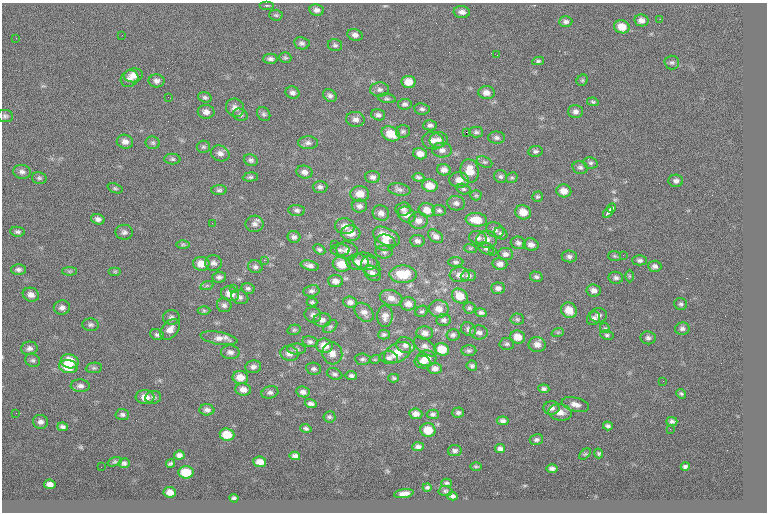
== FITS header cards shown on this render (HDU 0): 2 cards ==
NAXIS1  =                  765
NAXIS2  =                  510

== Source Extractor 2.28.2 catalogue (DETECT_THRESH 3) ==
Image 765 x 510 px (HDU 0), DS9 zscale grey, 1 PNG px = 1 image px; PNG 769 x 514 px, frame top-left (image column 1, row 510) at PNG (2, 3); each listed source drawn as its Kron ellipse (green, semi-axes under 4 px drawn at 4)
Background 0.0924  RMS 7.8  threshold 23.5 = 3 sigma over >= 5 px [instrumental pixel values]
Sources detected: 287; all 287 listed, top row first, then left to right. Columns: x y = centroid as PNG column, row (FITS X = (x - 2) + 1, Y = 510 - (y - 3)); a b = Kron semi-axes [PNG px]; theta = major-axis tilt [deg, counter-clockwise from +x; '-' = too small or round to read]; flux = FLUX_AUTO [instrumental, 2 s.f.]
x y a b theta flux
267 5 7 3 0 640
316 10 7 6 - 2100
462 12 8 6 -6 2200
276 15 7 5 -3 830
660 19 3 2 - 630
641 20 7 6 - 2400
566 22 6 5 - 1400
622 27 8 6 -16 6800
122 35 3 2 - 410
355 35 8 6 -19 2100
16 38 3 2 - 1200
302 43 8 6 -9 1500
335 45 7 6 - 1200
497 55 2 2 - 220
285 58 6 5 - 860
270 59 7 5 0 1600
538 61 6 4 9 920
672 62 7 7 - 1300
133 75 9 7 9 3900
130 79 9 8 - 2700
582 80 6 5 - 740
156 81 8 6 0 1900
408 82 7 6 - 5900
380 90 9 7 3 1800
292 93 7 6 - 1700
486 93 8 6 -4 3100
330 96 7 6 - 1700
168 97 2 2 - 490
205 97 7 5 -18 1100
387 98 9 4 -9 1000
593 102 6 4 -11 760
405 104 7 5 7 1300
235 108 9 8 - 3000
422 109 7 5 -8 1200
575 111 7 6 - 1900
206 112 8 7 - 2600
264 114 7 6 - 1200
240 115 7 6 - 1200
378 115 7 5 -15 1500
5 116 8 6 -7 1200
355 119 9 7 -8 2400
430 125 7 5 2 1400
403 131 7 6 - 1300
466 132 2 2 - 4100
476 132 7 5 -2 1200
391 134 9 7 -25 8400
497 138 8 6 -2 1600
439 140 9 7 11 2400
433 141 10 8 -10 3200
125 142 8 7 - 2800
153 143 7 6 - 1000
308 143 10 6 0 1800
203 147 7 6 - 1000
442 150 10 7 -5 2300
535 151 7 5 9 1300
220 153 9 7 -25 2400
420 154 7 5 -13 3600
172 159 8 5 -2 1100
251 160 7 5 -21 1400
484 162 8 5 -25 1200
591 163 7 5 -12 1100
580 167 8 6 -12 1300
444 170 7 5 -13 2300
470 171 11 9 -80 7600
22 172 9 7 -7 1800
304 172 8 6 -15 2300
501 176 7 6 - 1300
250 177 7 4 6 1000
373 177 7 6 - 1800
418 177 6 4 -7 1100
39 178 7 6 - 1000
512 178 6 5 - 830
459 180 9 7 -7 3900
676 181 7 6 - 1700
430 186 8 6 -13 6200
320 187 7 6 - 1500
115 188 8 4 -20 820
399 189 11 6 -10 1700
463 189 7 5 -16 1100
219 190 8 5 1 1200
564 191 7 6 - 4800
360 194 9 7 1 6100
476 195 5 5 - 760
537 197 5 5 - 850
456 203 9 7 -12 1900
359 206 8 6 -10 1800
612 208 5 3 - 2400
403 209 7 6 - 1600
297 210 8 5 -6 1400
427 210 8 7 - 4600
439 210 7 5 -2 1100
523 212 8 7 - 6000
608 212 6 3 55 3200
381 213 8 7 - 2500
406 215 9 7 -33 3600
98 219 7 5 -18 2100
476 220 11 6 -6 7900
418 221 9 8 - 3100
212 223 2 2 - 1200
255 224 9 8 - 2100
345 226 10 8 -10 3600
495 230 9 7 -29 2100
17 232 7 5 -6 1100
124 232 9 7 -2 1700
351 233 10 8 -4 5500
501 233 7 5 -27 1000
386 236 14 8 -25 7800
435 236 8 5 -40 2000
294 237 6 6 - 1600
478 238 9 6 -19 1900
487 239 10 8 3 3100
417 241 7 6 - 1700
385 243 10 8 -6 4400
518 243 7 6 - 1600
183 244 6 4 0 780
334 244 2 2 - 950
531 245 7 6 - 2400
470 248 6 4 -17 660
486 248 8 5 -24 1300
319 249 6 4 -30 1000
340 250 9 5 -2 1600
347 251 11 9 -22 2900
384 252 8 6 -1 1400
492 252 2 2 - 1900
505 254 7 6 - 1900
623 255 2 2 - 1000
569 256 7 6 - 1600
614 256 6 5 - 790
264 260 2 2 - 6300
640 260 7 5 0 1300
365 261 13 8 -13 3000
358 262 11 8 -1 3500
456 262 7 5 -1 1100
213 263 8 8 - 2000
201 264 8 7 - 5800
342 264 9 7 -12 8600
500 264 7 6 - 2400
310 266 9 4 -14 2100
655 266 6 5 - 1700
255 267 7 6 - 1400
371 267 11 8 -53 2700
18 269 7 5 0 1400
69 271 7 4 0 760
115 271 6 4 0 660
372 273 9 6 -38 2500
403 274 13 8 0 13000
460 275 10 7 -2 3400
468 276 8 5 5 1600
629 276 6 4 -90 690
219 277 6 5 - 1600
536 277 6 5 - 1100
616 278 7 6 - 1400
335 281 7 6 - 2400
207 285 7 4 19 910
234 288 3 3 - 360
248 288 7 5 -14 1100
498 288 7 5 -3 1800
594 290 7 6 - 2500
311 291 8 6 10 1500
230 294 9 7 -18 5500
31 295 8 6 -19 2600
460 296 8 6 -37 6900
240 297 9 7 -23 1700
391 298 11 7 -18 3500
312 302 5 3 - 830
350 302 7 5 -6 1900
408 304 8 6 0 3400
681 304 6 6 - 1000
224 305 7 7 - 1600
62 308 8 7 - 2100
469 308 6 5 - 960
439 309 10 8 -7 4600
569 310 8 7 - 6600
204 311 6 4 -1 850
422 311 6 5 - 980
364 312 11 7 -45 2700
481 313 6 4 -10 1300
313 315 8 7 - 1800
598 315 8 7 - 2000
385 316 11 7 88 3000
171 317 8 7 - 1700
594 318 7 6 - 1500
517 319 7 5 -2 970
322 320 9 7 1 2200
444 320 7 6 - 1500
91 325 8 6 -3 1300
330 327 8 5 40 1100
605 328 5 4 - 690
170 329 11 8 49 3700
468 329 8 6 -31 1500
682 329 7 6 - 1500
294 330 7 5 14 860
479 332 9 7 -5 2000
558 332 6 4 18 670
425 333 8 6 -4 2700
157 335 7 5 -20 1300
384 335 6 5 - 1100
453 335 6 5 - 1300
607 335 7 4 -9 960
518 337 7 6 - 5600
219 338 19 6 -10 3800
648 338 7 6 - 1500
310 342 8 5 -11 1400
507 344 7 6 - 1100
405 345 9 7 -19 2400
537 345 8 7 - 3200
324 346 8 7 - 6000
425 346 13 7 -38 2400
29 348 8 6 9 2000
297 349 9 5 -1 1300
442 349 7 6 - 8600
469 351 7 5 4 1200
230 352 9 7 -4 2100
289 353 9 7 -14 3000
332 353 11 10 - 3900
398 353 14 9 29 9200
389 358 9 6 -7 1800
427 358 9 8 - 5900
363 359 8 5 -5 1200
375 359 5 3 - 520
33 360 8 6 -31 1200
70 361 9 7 -12 12000
423 362 8 6 -11 3100
472 366 5 5 - 1100
68 367 9 6 -9 10000
253 367 8 6 8 1800
94 368 8 5 7 1100
435 368 7 6 - 2300
314 369 8 6 -10 1400
334 374 8 5 -24 1300
351 376 5 5 - 1200
240 377 8 6 -10 5200
394 378 5 3 - 770
663 381 2 2 - 740
80 386 9 6 -3 2000
544 389 5 4 - 1300
243 390 8 6 -8 3100
270 392 8 6 16 1500
303 392 7 5 -10 2000
681 394 5 4 - 720
145 397 9 7 -4 4800
153 397 8 6 13 1600
311 404 6 4 -18 1600
575 404 14 6 -15 3000
551 408 8 7 - 1900
207 410 7 5 -3 1800
560 412 11 8 -8 4000
16 413 2 2 - 430
458 413 6 5 - 1300
122 414 7 5 -2 1300
416 414 6 5 - 3100
433 414 6 4 -3 1200
329 417 6 5 - 1000
503 421 6 4 -6 1500
672 421 5 4 - 1100
40 422 7 7 - 2100
608 426 5 4 - 1300
63 427 5 4 - 1300
306 428 5 4 - 1000
670 429 2 2 - 1500
428 430 7 6 - 9600
227 435 7 6 - 9300
536 440 7 5 14 1100
418 447 6 4 5 1700
500 449 5 4 - 1700
455 451 7 5 10 1300
599 453 5 4 - 720
585 454 7 4 43 600
179 455 5 4 - 1700
295 456 5 4 - 1600
115 462 7 4 18 790
260 462 6 5 - 3700
124 463 5 5 - 1200
170 464 4 3 - 810
476 466 6 4 0 590
101 467 2 2 - 300
685 467 4 4 - 1100
552 468 5 3 - 1400
186 472 7 6 - 12000
447 483 5 3 - 810
50 484 6 5 - 2400
427 487 4 3 - 970
445 491 7 5 -2 880
170 492 6 5 - 3200
404 494 10 4 9 3000
452 496 5 4 - 1300
234 498 4 3 - 790